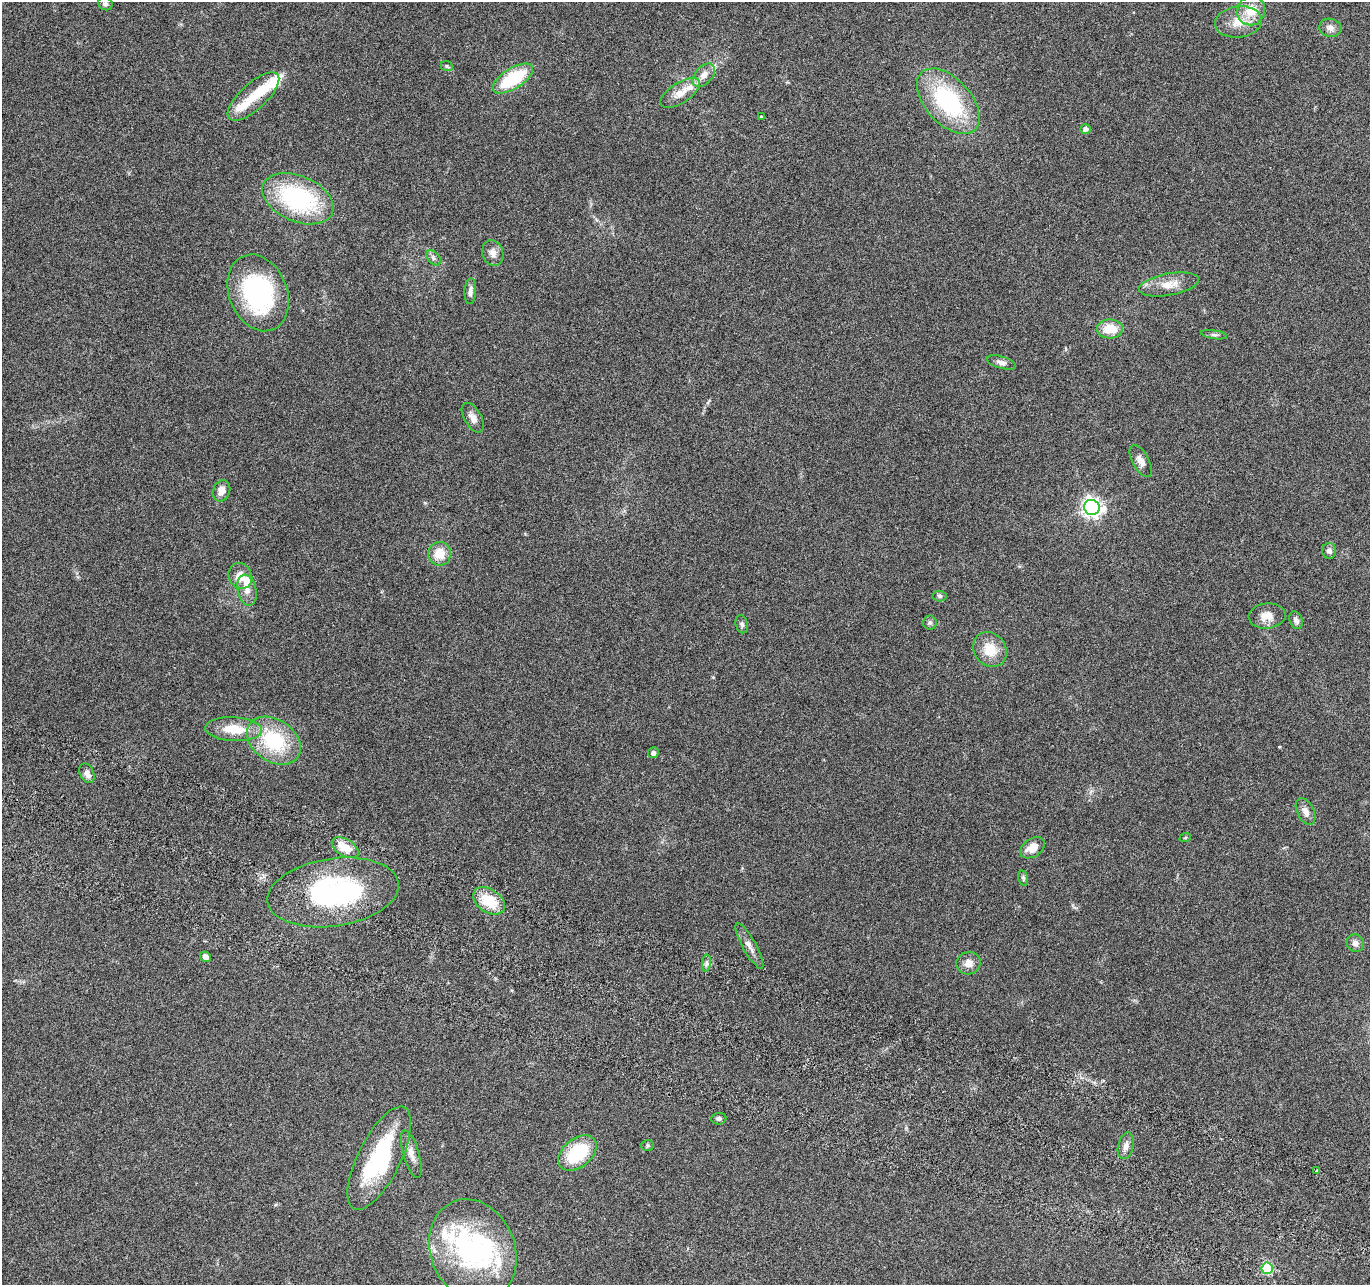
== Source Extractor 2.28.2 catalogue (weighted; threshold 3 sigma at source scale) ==
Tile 6 of 4 x 4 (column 2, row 2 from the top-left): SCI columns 1391-2758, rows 2833-4115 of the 5525 x 5730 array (HDU 1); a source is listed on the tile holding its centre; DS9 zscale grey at full resolution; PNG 1372 x 1287 px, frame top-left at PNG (2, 2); each listed source drawn as its Kron ellipse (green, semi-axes under 4 px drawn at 4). Shown black and unused: <1% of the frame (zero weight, under 3 of 6 exposures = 3% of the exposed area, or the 3 px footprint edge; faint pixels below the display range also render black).
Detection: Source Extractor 2.28.2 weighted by HDU 2 'WHT'; one run over the whole footprint, this tile lists its part. Background 0.0499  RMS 0.0043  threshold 0.0178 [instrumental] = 3 sigma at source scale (4.09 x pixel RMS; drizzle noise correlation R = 1.36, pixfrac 0.8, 0.0396/0.0396 arcsec/px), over >= 5 px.
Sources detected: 70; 2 inside a brighter object's white glare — neither listed nor drawn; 8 inside a brighter listed object's ellipse — not listed separately; the other 60 listed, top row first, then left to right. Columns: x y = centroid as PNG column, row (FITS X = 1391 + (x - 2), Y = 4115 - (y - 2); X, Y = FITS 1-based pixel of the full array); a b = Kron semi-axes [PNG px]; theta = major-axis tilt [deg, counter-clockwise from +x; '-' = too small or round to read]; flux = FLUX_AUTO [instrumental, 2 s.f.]
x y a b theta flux
105 4 7 6 - 1.1
1251 11 15 14 - 8
1238 22 23 15 7 7.7
1330 28 11 9 -13 2.2
447 66 6 5 - 0.65
704 75 13 8 48 3.5
513 79 23 10 32 23
680 93 22 10 33 5.7
253 97 33 13 42 9.9
948 101 39 23 -48 41
761 117 3 3 - 1.1
1085 129 5 4 - 1.7
298 199 37 23 -23 48
493 253 13 10 -73 2.8
434 258 9 5 -51 1
1169 284 30 11 10 6.6
470 291 13 6 87 1.9
258 293 40 29 -68 57
1110 329 13 9 -1 8.1
1214 335 13 3 -8 1
1001 362 15 6 -17 1.8
473 418 16 8 -60 2.8
1141 461 17 8 -61 2.9
221 491 11 8 67 3.2
1092 507 8 7 - 180
1329 551 8 7 - 1.7
440 554 12 11 - 7
240 576 13 11 -60 4.7
247 590 16 9 -77 3.2
940 596 7 5 -4 0.79
1267 616 18 12 5 4.8
1296 620 9 6 -70 1.7
930 623 7 6 - 1
742 624 9 6 -76 1.1
990 650 18 16 -54 8.5
234 729 28 12 -3 11
274 741 29 21 -35 27
653 753 5 5 - 1.5
87 773 10 7 -65 2
1305 811 14 8 -64 2.6
1185 838 6 3 19 0.42
345 848 15 8 -31 7.7
1032 848 14 9 32 4.7
1023 878 8 4 -77 0.78
333 892 66 34 8 68
489 901 17 11 -33 12
1355 943 9 8 - 2
749 946 26 7 -61 3.1
205 957 5 5 - 2.1
706 963 8 4 82 1.1
968 963 12 11 - 3.5
719 1119 7 6 - 0.99
647 1145 6 5 - 0.63
1126 1146 13 7 76 2.4
577 1153 22 14 39 23
411 1154 25 8 -73 3.4
379 1158 57 21 63 42
1316 1171 3 2 - 0.35
473 1250 52 42 -68 62
1267 1268 5 5 - 27